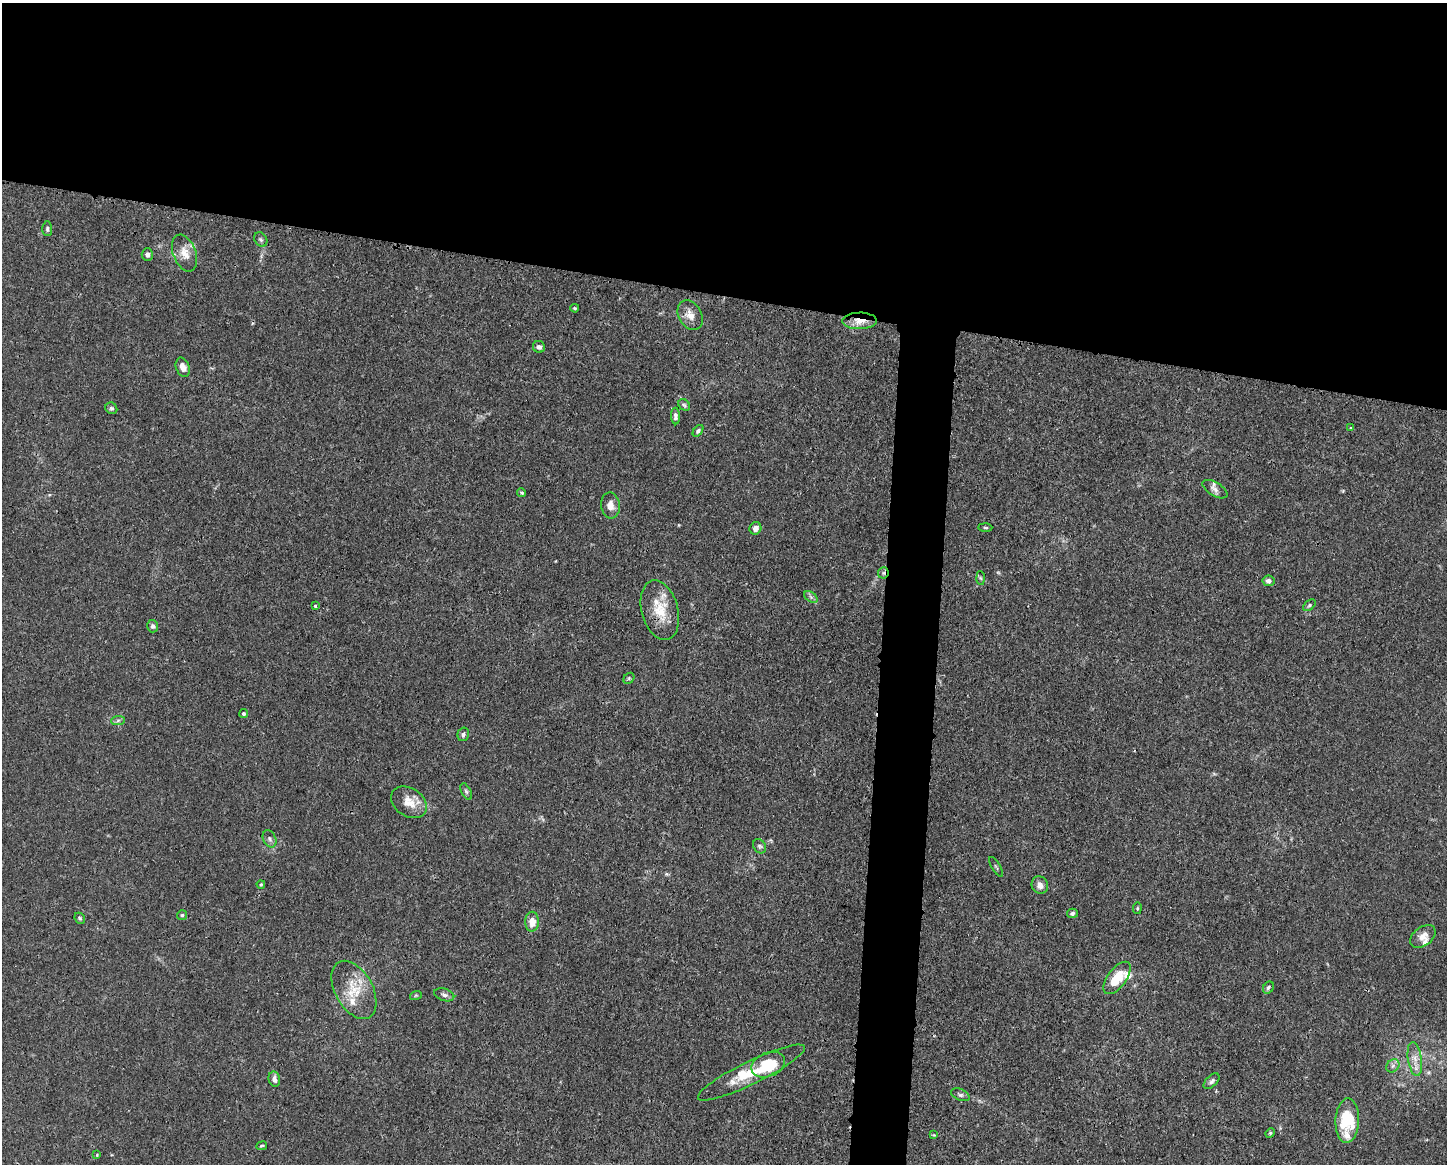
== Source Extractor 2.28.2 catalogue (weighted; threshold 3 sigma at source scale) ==
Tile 2 of 3 x 4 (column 2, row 1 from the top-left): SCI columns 1554-2998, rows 3491-4652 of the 4663 x 4660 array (HDU 1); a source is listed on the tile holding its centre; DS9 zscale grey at full resolution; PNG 1449 x 1166 px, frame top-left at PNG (2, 3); each listed source drawn as its Kron ellipse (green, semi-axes under 4 px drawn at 4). Shown black and unused: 28% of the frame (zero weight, under 3 of 4 exposures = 1% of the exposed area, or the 3 px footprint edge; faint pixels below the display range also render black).
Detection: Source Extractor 2.28.2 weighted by HDU 2 'WHT'; one run over the whole footprint, this tile lists its part. Background 0.0155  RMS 0.0022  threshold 0.01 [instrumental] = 3 sigma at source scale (4.5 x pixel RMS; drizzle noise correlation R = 1.50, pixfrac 1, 0.05/0.05 arcsec/px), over >= 5 px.
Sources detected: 67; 6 inside a brighter listed object's ellipse — not listed separately; the other 61 listed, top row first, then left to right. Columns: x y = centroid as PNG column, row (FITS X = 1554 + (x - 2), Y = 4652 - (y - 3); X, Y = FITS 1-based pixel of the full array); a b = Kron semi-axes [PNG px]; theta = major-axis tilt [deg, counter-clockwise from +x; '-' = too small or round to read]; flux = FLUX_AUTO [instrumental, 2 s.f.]
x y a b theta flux
47 229 7 5 -87 0.48
261 240 8 6 -56 0.49
184 253 19 11 -69 2.8
147 254 6 5 - 0.71
575 308 4 3 - 0.27
690 315 16 11 -60 2.1
859 321 17 8 1 2.7
539 347 6 5 - 0.83
183 367 10 6 -71 1.3
684 405 6 5 - 0.39
111 408 6 5 - 0.48
675 416 8 4 -88 0.73
1351 428 3 2 - 0.39
698 431 6 4 51 0.47
1215 489 14 6 -31 1
522 493 4 3 - 0.3
610 505 13 9 -83 1.7
985 527 7 3 -1 0.28
755 528 6 5 - 1.3
883 573 6 5 - 0.46
980 578 7 4 -88 0.37
1269 581 6 5 - 0.88
811 597 7 4 -35 0.53
1309 605 7 4 39 0.36
315 606 3 3 - 0.66
660 610 30 18 -75 6.1
153 626 6 5 - 0.64
629 678 6 4 46 0.35
243 714 4 4 - 0.39
118 720 7 4 2 0.43
463 734 7 5 75 0.58
466 791 9 4 -63 0.44
409 802 19 14 -34 3.3
270 839 9 6 -64 0.7
760 846 7 6 - 0.48
996 867 11 2 -60 0.27
261 884 4 3 - 0.29
1040 885 9 8 - 1.5
1137 908 6 3 82 0.25
1072 913 5 4 - 0.41
182 915 5 5 - 0.34
80 918 6 5 - 0.37
532 922 10 7 88 2.3
1423 936 14 9 37 1.7
1117 978 19 9 53 5.6
1268 988 6 5 - 0.4
354 990 31 19 -61 6.5
416 995 6 3 18 0.26
444 995 10 6 -18 0.64
1415 1059 17 7 -82 1.9
768 1065 17 12 23 8.7
1393 1066 7 6 - 0.66
751 1073 59 11 26 7.1
274 1079 8 5 -77 0.85
1212 1081 10 5 43 0.63
960 1095 10 5 -24 0.55
1347 1121 22 11 87 10
1270 1133 5 4 - 0.25
934 1135 4 4 - 0.21
262 1146 5 2 - 0.24
97 1155 4 4 - 0.21
Overlapping masked pixels (flux is a lower limit): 3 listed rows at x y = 859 321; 883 573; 660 610